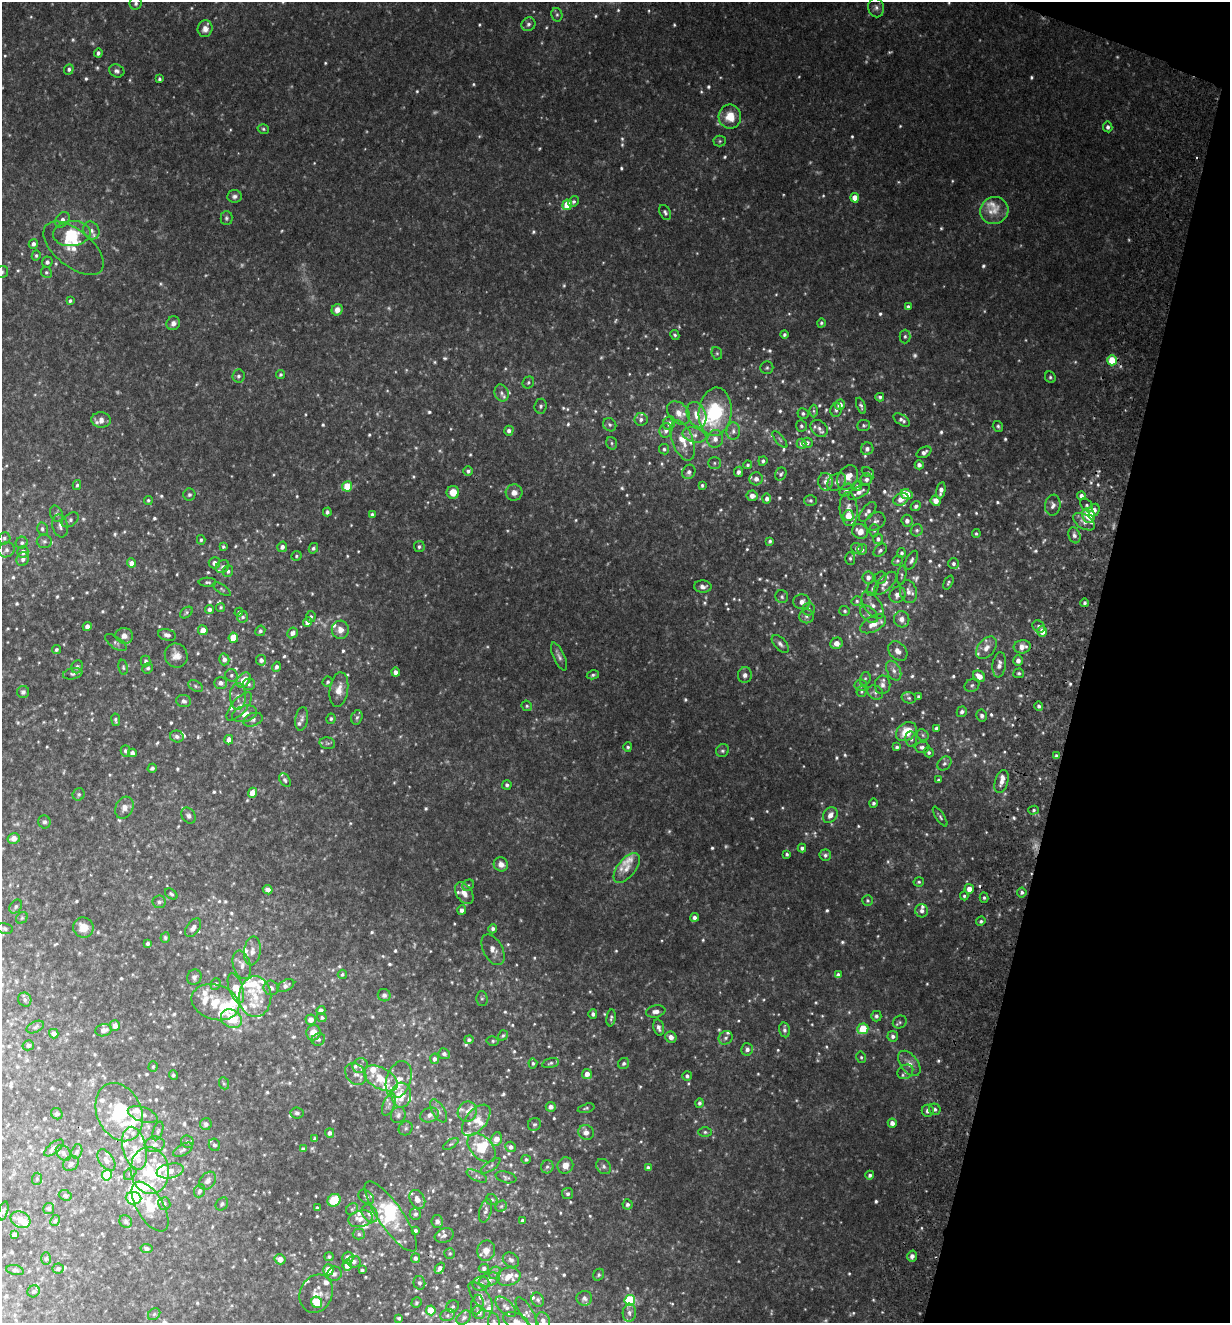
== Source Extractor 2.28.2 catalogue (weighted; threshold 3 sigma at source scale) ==
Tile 8 of 4 x 4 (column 4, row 2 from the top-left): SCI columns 3868-5095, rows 2661-3981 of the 5406 x 5321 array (HDU 1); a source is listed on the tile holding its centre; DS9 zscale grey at full resolution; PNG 1232 x 1325 px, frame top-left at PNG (2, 2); each listed source drawn as its Kron ellipse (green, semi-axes under 4 px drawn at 4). Shown black and unused: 12% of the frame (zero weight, under 2 of 3 exposures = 3% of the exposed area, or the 3 px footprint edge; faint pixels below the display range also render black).
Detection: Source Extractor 2.28.2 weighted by HDU 2 'WHT'; one run over the whole footprint, this tile lists its part. Background 0.137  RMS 0.0082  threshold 0.0371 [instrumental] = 3 sigma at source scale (4.5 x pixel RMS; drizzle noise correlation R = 1.50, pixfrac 1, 0.05/0.05 arcsec/px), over >= 5 px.
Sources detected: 1053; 63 too faint to see at this stretch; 6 inside a brighter object's white glare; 3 cosmic-ray / hot-pixel residue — neither listed nor drawn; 105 inside a brighter listed object's ellipse — not listed separately; of the other 876, all 500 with FLUX_AUTO >= 1.37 (the completeness limit of this list) listed and drawn (376 fainter detections not listed), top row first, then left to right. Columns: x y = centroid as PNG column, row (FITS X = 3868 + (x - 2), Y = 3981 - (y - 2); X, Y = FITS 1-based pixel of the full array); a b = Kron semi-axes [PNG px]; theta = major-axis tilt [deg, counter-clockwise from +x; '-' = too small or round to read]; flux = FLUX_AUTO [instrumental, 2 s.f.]
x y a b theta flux
136 3 6 6 - 2.2
876 8 10 8 -78 3
557 15 7 5 -77 1.7
528 24 7 6 - 2.5
205 29 8 7 - 5.5
98 53 4 4 - 2.2
69 69 5 4 - 2.2
117 71 8 6 -21 2.6
159 79 4 3 - 1.6
730 116 12 11 - 14
1108 127 5 4 - 2.5
263 129 6 4 -18 1.5
720 141 6 5 - 1.5
234 196 7 6 - 2.7
855 198 5 4 - 9.7
573 202 6 5 - 1.8
567 205 5 4 - 19
994 211 14 13 - 11
665 212 8 5 -62 2.1
226 218 7 6 - 1.8
62 220 9 6 51 4.3
91 231 9 8 - 4.3
72 233 18 12 6 25
33 244 5 4 - 3.1
73 248 36 18 -39 19
36 255 5 4 - 1.4
47 262 5 5 - 2.6
2 272 6 6 - 1.7
46 272 6 5 - 1.6
70 301 3 3 - 1.5
908 307 4 4 - 2.2
337 310 6 5 - 5.1
173 323 7 6 - 4.2
821 323 4 4 - 1.6
675 335 5 4 - 1.5
784 335 4 4 - 1.7
905 336 7 5 89 1.9
717 353 6 5 - 1.4
1112 360 5 5 - 22
767 368 6 6 - 1.8
280 375 5 4 - 1.5
238 376 7 6 - 2.1
1050 377 6 5 - 1.5
528 383 6 5 - 1.7
502 393 8 7 - 2.8
880 397 4 4 - 1.7
840 405 5 5 - 6.3
541 406 7 6 - 2.2
861 406 8 4 -68 1.8
836 410 7 5 83 2.1
814 411 6 4 -89 1.4
715 412 24 16 83 58
679 413 13 9 -47 8.3
803 413 5 5 - 1.7
696 415 13 9 -66 9.3
641 419 6 6 - 2.5
101 420 9 7 -5 5.8
902 420 9 5 -34 2.9
669 423 7 6 - 3.5
610 425 7 6 - 2
864 425 6 5 - 1.5
801 426 5 5 - 1.7
998 426 5 5 - 1.6
819 428 9 7 -44 3.7
666 430 7 6 - 4.1
509 431 5 4 - 3.1
733 431 8 6 86 3
694 435 12 7 -14 5.8
715 439 9 8 - 5.3
683 440 21 10 -69 14
780 440 10 3 -50 1.5
612 443 6 5 - 1.5
807 443 5 5 - 2.1
801 444 5 5 - 2.7
664 449 5 5 - 1.7
867 449 6 6 - 3
924 452 8 5 29 3
763 461 5 4 - 1.7
714 463 6 6 - 1.9
748 465 4 4 - 1.5
919 465 4 4 - 2.9
468 471 5 4 - 2
689 472 7 6 - 3.3
739 472 5 4 - 2.5
868 472 6 4 -27 1.4
781 474 7 5 61 2
848 477 13 9 60 7.8
756 479 6 6 - 4.8
866 479 6 6 - 2.7
826 482 9 7 -80 3.9
837 482 10 7 39 3.9
77 485 5 3 - 1.5
702 485 4 4 - 1.4
347 486 5 5 - 27
857 486 5 4 - 2.1
846 490 7 5 44 2.4
941 490 8 4 78 4.5
453 492 6 6 - 11
859 492 12 5 30 4.2
514 493 8 8 - 6
907 494 6 5 - 14
189 495 6 6 - 1.7
752 496 5 5 - 4.7
1081 496 4 4 - 2.7
767 499 5 4 - 2.8
901 499 8 6 26 6.2
148 500 4 4 - 1.4
810 500 6 5 - 1.7
936 501 5 5 - 7.1
1053 505 10 7 82 4.2
1087 505 7 5 -50 2
916 506 5 4 - 2.2
849 509 17 9 -86 7.5
1094 510 6 5 - 5
327 512 4 4 - 2.2
868 512 12 5 51 3.4
56 514 8 6 -65 2.2
372 514 4 4 - 1.5
848 515 5 5 - 11
1088 515 7 6 - 18
70 520 9 6 36 2.6
875 521 11 8 35 3.6
907 521 6 5 - 3.9
1084 522 12 7 -32 5.2
60 526 11 7 -77 3.6
42 529 6 5 - 2.2
874 530 6 5 - 1.4
917 530 6 5 - 1.8
860 531 8 7 - 8.4
976 534 4 4 - 1.5
1074 535 8 6 -71 3.1
4 538 6 6 - 1.8
878 539 5 5 - 2.5
201 540 5 4 - 1.4
44 541 7 6 - 2.3
770 541 4 3 - 1.4
22 543 6 5 - 2.1
223 547 4 4 - 1.5
282 547 5 5 - 3.5
419 547 5 5 - 1.8
313 548 5 4 - 1.9
857 548 6 5 - 2.5
6 550 8 7 - 2.9
862 550 5 5 - 1.7
880 550 7 5 45 2
23 552 6 5 - 4.6
902 553 5 4 - 1.7
296 556 5 5 - 1.4
850 558 6 5 - 1.7
23 559 7 6 - 2.9
911 560 10 5 64 2.5
897 561 5 5 - 1.4
131 563 5 4 - 4.8
214 563 6 5 - 4.3
953 564 5 5 - 2.2
222 567 7 6 - 2.7
228 571 5 5 - 1.9
902 575 9 4 82 1.7
868 577 6 5 - 4.2
881 578 6 5 - 1.8
207 582 9 4 -1 1.7
885 583 14 7 45 4.7
948 583 7 4 65 1.4
703 587 8 6 -1 3.5
872 588 8 5 61 1.7
222 589 10 4 -36 1.6
908 592 11 8 -77 4.8
897 595 8 7 - 4.8
782 597 6 6 - 1.9
857 601 5 5 - 1.5
802 602 8 7 - 5.2
1084 603 4 4 - 1.7
872 605 15 8 -55 6.1
221 607 5 4 - 1.4
210 609 5 4 - 2.9
809 609 6 6 - 1.8
845 611 5 5 - 1.5
239 612 4 4 - 1.8
186 613 7 5 37 1.5
869 614 11 6 -42 3.5
806 616 7 7 - 2.5
242 617 6 5 - 2
311 617 6 4 86 1.7
902 619 8 7 - 4.8
307 622 5 4 - 4.5
873 624 14 7 27 9.2
87 626 4 4 - 3.8
1039 626 7 5 -47 2.6
203 630 5 4 - 8.6
340 630 9 8 - 6.6
260 631 5 4 - 1.9
1042 631 5 5 - 8.6
293 633 6 5 - 4.2
167 635 9 5 -14 3
124 636 9 8 - 5.3
233 638 5 5 - 22
116 643 12 5 -35 2.6
837 643 6 5 - 5.8
780 644 11 6 -47 2.9
1022 647 8 6 7 6.8
986 648 13 8 50 7
56 649 4 4 - 1.5
898 651 11 8 -46 4.7
176 656 12 11 - 6.7
559 657 15 5 -65 3.5
224 659 6 5 - 3.6
261 660 5 5 - 3.2
145 661 5 5 - 2.2
1018 661 5 4 - 4.1
999 665 13 6 82 5.1
77 667 6 5 - 2
123 667 7 4 -81 1.4
276 667 5 4 - 2.4
148 668 5 5 - 1.6
894 671 10 6 -63 3.8
396 672 4 4 - 3.3
1019 673 5 4 - 1.6
73 674 10 5 11 1.9
231 675 6 6 - 2.1
593 675 6 4 12 1.7
745 675 8 7 - 3.4
979 676 6 5 - 8.1
865 679 7 5 74 1.7
244 680 8 6 50 10
328 682 5 5 - 1.5
221 683 6 5 - 3.4
249 684 6 5 - 2
861 685 6 5 - 2.1
883 685 9 8 - 3.9
972 685 8 6 28 2
195 686 8 5 -28 1.7
339 690 17 9 80 8.9
862 691 5 5 - 1.4
23 692 6 6 - 2.3
875 692 8 6 -28 2.6
238 696 13 8 -89 5
918 697 4 3 - 1.5
909 698 7 5 -15 1.8
184 701 7 6 - 2.6
239 706 17 7 49 5.4
527 706 5 5 - 1.4
1039 706 5 4 - 2.1
962 712 5 5 - 2.4
245 714 13 8 16 6.1
982 716 6 5 - 2.9
357 717 7 5 72 2.1
302 719 12 6 81 3
331 719 5 4 - 1.4
116 720 6 4 -82 1.9
253 720 10 6 21 2.8
936 728 4 4 - 2.7
906 732 11 8 37 16
923 735 6 5 - 1.5
177 736 7 6 - 2.9
911 739 8 5 -81 2.1
229 740 5 4 - 5.4
327 743 8 5 -14 1.8
628 747 5 4 - 1.6
897 747 4 3 - 1.6
922 747 7 5 1 2.6
125 751 5 4 - 1.9
722 751 7 6 - 1.7
929 752 5 4 - 1.7
132 753 4 4 - 3.2
1056 756 4 3 - 2.1
944 763 8 6 43 2.5
152 768 5 4 - 1.8
285 780 7 5 -54 1.9
938 780 4 3 - 1.5
1002 782 11 6 74 5
507 785 5 4 - 2.1
253 793 5 4 - 9.4
79 794 6 5 - 1.6
873 803 5 4 - 1.7
124 808 11 8 63 5.3
1034 810 5 4 - 1.4
830 815 8 6 57 5.7
189 816 8 6 -54 2.9
940 817 11 4 -57 1.8
44 822 6 6 - 2.2
14 838 6 5 - 5.5
802 848 4 4 - 2.1
787 854 4 3 - 1.5
825 855 6 5 - 2.3
501 864 7 6 - 5.3
627 868 18 9 51 7
919 882 5 4 - 1.4
468 885 6 5 - 1.5
969 889 5 4 - 6.1
268 890 5 4 - 3.1
1022 892 5 4 - 2
464 893 12 7 -56 7
171 894 7 4 -36 1.7
964 896 4 4 - 1.4
984 898 5 4 - 1.5
868 900 5 5 - 1.6
159 902 6 6 - 2.2
16 906 7 5 53 1.9
462 910 5 4 - 2.4
922 911 7 6 - 3.1
694 917 4 4 - 2.8
22 918 6 5 - 1.5
981 921 5 4 - 1.9
83 928 10 10 - 10
193 928 10 6 54 4.2
5 929 8 5 -12 1.9
493 929 5 4 - 2.2
165 937 5 4 - 1.4
148 944 4 3 - 1.6
493 950 17 9 -62 6.7
252 951 14 8 83 5.4
242 965 14 8 -73 5.7
342 974 5 4 - 1.6
838 975 4 4 - 3.4
194 977 8 7 - 2.7
216 984 6 5 - 2.5
286 986 9 5 28 3.6
236 988 15 7 -71 19
271 988 7 7 - 3.2
384 995 6 6 - 2.7
255 997 20 16 -89 18
482 999 7 5 -89 1.6
25 1000 7 6 - 2.2
215 1002 24 17 -18 23
321 1010 4 4 - 3.6
656 1011 10 6 10 5.2
593 1014 5 4 - 2.4
876 1016 5 5 - 2.1
322 1017 5 4 - 1.7
611 1018 8 4 82 1.9
231 1019 11 9 -33 29
311 1020 5 5 - 5.5
900 1022 7 6 - 1.8
115 1026 5 5 - 4.9
35 1027 9 5 27 2
659 1027 8 5 -78 3.5
863 1029 5 5 - 25
104 1030 8 6 16 4.2
784 1030 7 5 -78 2.3
314 1033 8 7 - 10
54 1034 5 4 - 3.9
503 1035 5 4 - 1.4
893 1036 5 5 - 2.7
671 1037 6 5 - 5.8
726 1038 7 6 - 2.4
318 1039 7 6 - 2.5
469 1040 4 4 - 2
493 1041 6 5 - 1.5
28 1045 6 5 - 2
747 1049 6 6 - 3.3
444 1054 6 5 - 2.5
861 1057 6 4 -76 1.4
434 1059 5 4 - 2.5
533 1063 5 4 - 1.6
550 1063 8 5 14 1.6
624 1063 6 5 - 1.9
909 1063 14 8 -53 6.8
360 1065 8 7 - 2.3
153 1066 5 4 - 1.5
905 1072 8 6 37 3
356 1074 12 9 -47 5
587 1074 5 5 - 5.5
173 1075 4 4 - 1.5
687 1076 5 4 - 2.4
381 1078 18 10 -30 16
399 1079 19 12 71 11
224 1083 6 5 - 1.4
401 1095 12 10 87 13
699 1103 5 4 - 2
389 1104 12 5 68 3.5
551 1107 5 5 - 4.5
586 1108 8 4 14 1.5
935 1109 6 5 - 2.1
438 1111 13 6 -60 3.9
928 1111 6 6 - 3.8
119 1112 30 22 -66 55
467 1112 10 9 - 5.3
297 1113 6 5 - 1.8
57 1114 6 5 - 1.5
143 1114 15 7 -18 5.1
398 1115 8 7 - 2.9
430 1115 9 7 19 3.9
476 1120 18 10 50 11
892 1123 4 4 - 4.4
206 1124 6 6 - 2.6
534 1124 7 6 - 1.7
406 1128 7 6 - 1.8
158 1131 9 5 72 1.8
586 1132 8 7 - 5.1
705 1132 6 5 - 1.6
330 1133 5 4 - 2.6
315 1139 4 3 - 2.2
496 1139 7 5 66 7.4
187 1142 6 6 - 2.1
155 1144 10 8 7 4
451 1144 9 3 33 1.4
214 1145 6 5 - 2.1
511 1147 5 5 - 3.1
54 1148 11 5 39 2.5
135 1148 22 11 -77 14
482 1148 17 11 -47 22
303 1149 4 4 - 1.9
183 1150 11 5 31 2.5
77 1151 7 5 73 1.5
63 1153 9 6 -49 2.7
526 1159 5 4 - 1.7
106 1160 12 7 -56 5
71 1164 8 6 41 2.2
565 1165 8 7 - 6.6
491 1166 11 4 36 2.1
604 1166 8 6 -47 2.7
547 1167 7 6 - 1.8
648 1168 4 4 - 3.1
150 1170 23 19 -83 31
170 1171 14 7 10 7.8
130 1173 7 5 47 1.6
107 1175 5 5 - 32
870 1175 4 4 - 2.3
477 1176 11 5 -26 2.3
506 1177 10 5 -14 1.9
37 1179 6 5 - 1.4
208 1181 10 7 49 3.7
200 1191 7 5 67 2.5
568 1194 5 5 - 2.1
65 1195 6 5 - 1.8
366 1197 9 6 -40 2
133 1198 8 6 -6 42
417 1199 10 7 -60 6.1
334 1200 7 6 - 23
492 1200 6 5 - 1.6
164 1204 6 6 - 1.9
222 1204 7 5 52 1.8
627 1204 5 5 - 2.3
501 1206 6 5 - 1.4
150 1207 28 13 -59 21
49 1208 5 5 - 1.7
317 1208 4 3 - 1.5
352 1209 6 5 - 1.5
3 1211 10 4 73 1.8
486 1211 12 6 75 3
370 1213 9 7 -55 6.6
415 1214 6 6 - 2.5
391 1216 42 12 -55 32
360 1219 12 8 13 5.5
21 1220 10 7 -25 8.9
523 1220 4 3 - 2.4
55 1221 6 4 61 1.4
126 1221 7 6 - 2.1
437 1221 6 5 - 3
415 1230 4 3 - 1.5
14 1234 4 4 - 2.8
359 1234 6 5 - 2.1
444 1235 10 7 19 3.2
146 1248 6 4 -9 2.4
486 1251 10 9 - 6.6
450 1253 5 5 - 1.4
912 1256 5 5 - 3.6
329 1257 4 4 - 1.5
348 1258 6 5 - 5.1
415 1258 5 4 - 2.9
46 1259 6 5 - 1.6
280 1259 5 5 - 6.5
511 1260 9 6 -34 2.7
354 1262 6 6 - 2.9
347 1265 5 4 - 9.4
58 1268 6 5 - 1.8
440 1268 6 4 56 3
484 1268 5 4 - 2.3
15 1270 9 5 -11 1.8
328 1270 5 5 - 13
362 1270 3 3 - 1.5
495 1273 7 5 46 2
334 1274 7 7 - 2.4
599 1275 6 5 - 1.6
509 1277 12 9 15 11
489 1279 11 6 15 3.2
419 1283 7 6 - 2.2
481 1284 8 7 - 3.6
33 1291 6 5 - 2.6
316 1294 20 16 66 11
481 1297 18 8 -54 7.6
584 1298 8 7 - 2.6
538 1300 7 6 - 2.1
630 1300 5 5 - 67
317 1302 6 5 - 27
416 1303 5 4 - 1.6
477 1305 10 6 80 2.8
453 1306 6 5 - 1.5
506 1307 13 6 -45 3.9
431 1310 5 5 - 16
479 1312 7 6 - 4.3
526 1312 17 6 -58 4.2
629 1313 9 6 86 3.2
154 1314 7 5 44 1.4
447 1315 7 5 23 2.2
399 1318 4 3 - 1.6
464 1318 8 6 41 2.5
543 1320 8 6 -66 4.4
516 1321 13 8 -22 5.7
494 1322 9 5 -80 2.4
Overlapping masked pixels (flux is a lower limit): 2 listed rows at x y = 1088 515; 253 793
Isophote crosses this tile's border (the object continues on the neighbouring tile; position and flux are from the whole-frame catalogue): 4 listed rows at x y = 2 272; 543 1320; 516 1321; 494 1322